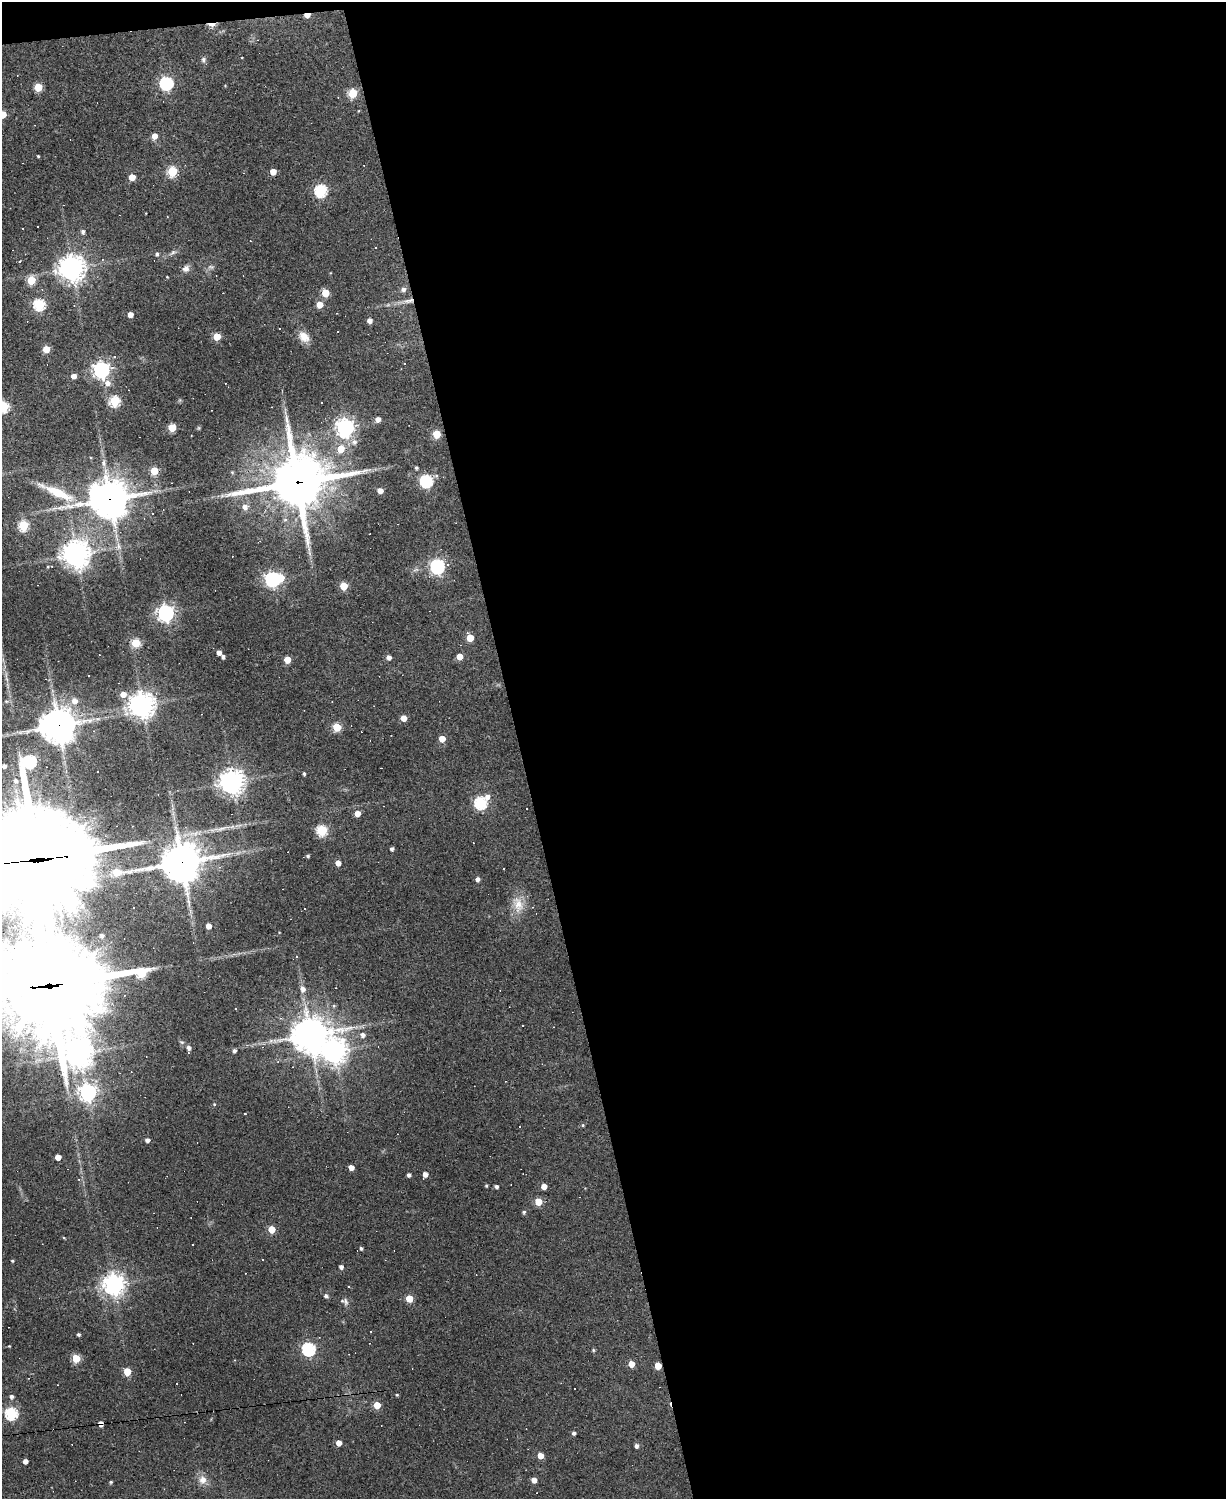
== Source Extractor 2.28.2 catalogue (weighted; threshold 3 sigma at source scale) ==
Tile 4 of 4 x 3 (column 4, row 1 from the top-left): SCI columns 3672-4895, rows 3128-4624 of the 4895 x 4870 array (HDU 1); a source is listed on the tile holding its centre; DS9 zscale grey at full resolution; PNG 1228 x 1501 px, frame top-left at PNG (2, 2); no overlay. Shown black and unused: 58% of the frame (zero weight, under 2 of 3 exposures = <1% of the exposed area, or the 3 px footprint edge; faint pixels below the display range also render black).
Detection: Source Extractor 2.28.2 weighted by HDU 2 'WHT'; one run over the whole footprint, this tile lists its part. Background 0.0632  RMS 0.0059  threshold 0.0265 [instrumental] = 3 sigma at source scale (4.5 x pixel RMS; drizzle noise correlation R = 1.50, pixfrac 1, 0.05/0.05 arcsec/px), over >= 5 px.
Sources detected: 197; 1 inside a brighter object's white glare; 36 cosmic-ray / hot-pixel residue — not listed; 1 inside a brighter listed object's ellipse — not listed separately; the other 159 listed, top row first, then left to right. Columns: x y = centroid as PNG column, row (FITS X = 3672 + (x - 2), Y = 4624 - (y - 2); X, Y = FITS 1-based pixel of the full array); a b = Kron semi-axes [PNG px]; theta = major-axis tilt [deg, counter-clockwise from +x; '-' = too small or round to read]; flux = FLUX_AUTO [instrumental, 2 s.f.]
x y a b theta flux
307 15 5 4 - 5.4
212 24 8 4 0 7.2
203 60 8 6 -86 1.5
166 83 6 6 - 100
38 87 5 5 - 20
353 93 5 5 - 28
3 114 5 5 - 13
154 136 5 4 - 5.8
38 156 3 3 - 0.69
172 171 5 5 - 41
273 172 5 4 - 8.4
132 177 5 4 - 11
321 190 6 6 - 78
38 227 2 2 - 0.53
83 232 5 5 - 1.8
173 253 12 5 32 2
157 254 5 5 - 1.4
20 261 3 3 - 1.3
211 267 9 6 -10 1.6
72 268 9 9 - 560
186 269 9 8 - 3
167 277 4 2 - 0.44
31 280 5 5 - 24
403 289 6 6 - 2.2
325 293 5 5 - 18
407 301 25 6 9 5.7
39 304 6 6 - 64
320 305 5 5 - 8.6
130 314 4 4 - 5
370 321 5 4 - 3.7
217 337 5 5 - 16
304 337 15 11 -45 6
46 349 5 4 - 14
404 363 2 2 - 0.47
101 370 8 6 -66 240
74 376 4 4 - 4
114 401 6 5 - 45
3 407 5 5 - 55
378 419 5 5 - 3.8
172 427 5 5 - 22
345 427 7 7 - 300
199 428 6 4 90 0.67
436 434 5 5 - 23
354 442 8 8 - 3.1
341 449 6 5 - 13
104 463 13 5 -88 2.9
416 468 4 4 - 1.1
154 471 5 5 - 21
426 481 6 6 - 93
297 483 22 20 20 2600
96 491 16 8 84 84
380 491 5 4 - 5.5
57 492 47 10 -24 18
110 499 13 12 - 1400
245 507 7 6 - 4.1
23 525 5 5 - 48
118 546 11 9 87 4.1
76 554 9 9 - 660
437 566 6 6 - 150
48 567 4 3 - 0.67
272 579 6 6 - 170
344 586 5 5 - 20
166 613 6 6 - 230
470 638 5 5 - 13
136 643 5 5 - 31
219 652 4 4 - 3.4
223 657 4 4 - 1.7
389 657 5 5 - 3
460 657 5 5 - 9.6
287 660 5 5 - 11
8 685 12 4 -75 2.1
123 694 5 5 - 5.7
6 701 7 5 5 1.4
75 701 7 7 - 4.5
142 705 8 8 - 620
404 718 5 4 - 8
58 725 11 11 - 1200
337 727 5 5 - 26
442 739 5 4 - 9.2
4 766 4 4 - 2.3
304 774 4 3 - 0.95
16 781 8 7 - 3.1
232 782 9 8 - 470
487 796 7 6 - 3.1
480 803 6 6 - 80
357 813 5 4 - 6.7
221 829 32 5 12 7.2
322 830 5 5 - 53
392 849 4 3 - 1.8
308 856 4 3 - 1.1
38 859 54 44 8 13000
181 862 14 13 - 1600
338 863 4 4 - 4.9
116 872 8 5 3 23
478 879 4 4 - 2.2
518 904 24 15 -80 9.9
133 908 2 2 - 0.61
305 909 3 3 - 0.5
24 926 4 4 - 0.96
208 926 4 4 - 5.7
102 935 3 3 - 1.3
296 957 3 3 - 0.83
48 986 53 32 6 11000
303 989 7 6 - 3.3
310 1035 12 12 - 1100
363 1035 6 6 - 2.4
188 1048 6 4 -82 2.3
234 1051 4 4 - 1.4
334 1051 11 9 66 480
79 1053 13 11 47 630
278 1062 5 3 - 0.61
88 1092 7 7 - 240
214 1104 5 4 - 0.55
244 1114 3 3 - 0.63
583 1125 4 4 - 0.66
147 1140 4 4 - 2.3
58 1157 4 4 - 6.2
351 1167 4 4 - 5.8
425 1174 5 4 - 4.3
409 1175 4 4 - 1.7
79 1179 4 3 - 0.51
486 1186 3 3 - 0.77
496 1186 4 4 - 1.6
544 1186 4 4 - 5.8
538 1202 5 5 - 17
524 1212 5 4 - 1.3
271 1229 5 5 - 17
64 1238 5 3 - 0.48
361 1248 4 4 - 1.2
263 1260 3 2 - 0.38
12 1261 4 3 - 0.66
341 1267 4 4 - 2.3
114 1284 7 7 - 430
349 1287 4 2 - 0.43
326 1296 5 4 - 1.6
409 1299 5 5 - 16
345 1301 12 6 -80 2.2
78 1335 4 3 - 1
9 1346 3 3 - 0.44
308 1349 6 6 - 110
593 1350 4 4 - 0.79
76 1358 5 5 - 24
631 1364 5 4 - 9.7
658 1366 5 4 - 12
127 1372 5 5 - 15
177 1383 3 2 - 0.43
397 1395 4 4 - 0.6
11 1397 5 5 - 1.8
377 1405 5 5 - 13
11 1413 6 6 - 84
101 1424 7 5 -79 2.5
574 1433 4 4 - 1.6
339 1443 4 4 - 5.8
636 1446 4 4 - 2.1
540 1456 5 4 - 7.1
25 1461 4 4 - 3.3
203 1480 11 9 87 5.2
534 1480 5 4 - 4
111 1482 4 4 - 0.74
Overlapping masked pixels (flux is a lower limit): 11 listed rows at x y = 307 15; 212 24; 407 301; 297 483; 110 499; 58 725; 38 859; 181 862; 48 986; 658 1366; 101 1424
Isophote crosses this tile's border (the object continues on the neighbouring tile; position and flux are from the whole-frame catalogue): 4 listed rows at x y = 3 114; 3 407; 38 859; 48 986